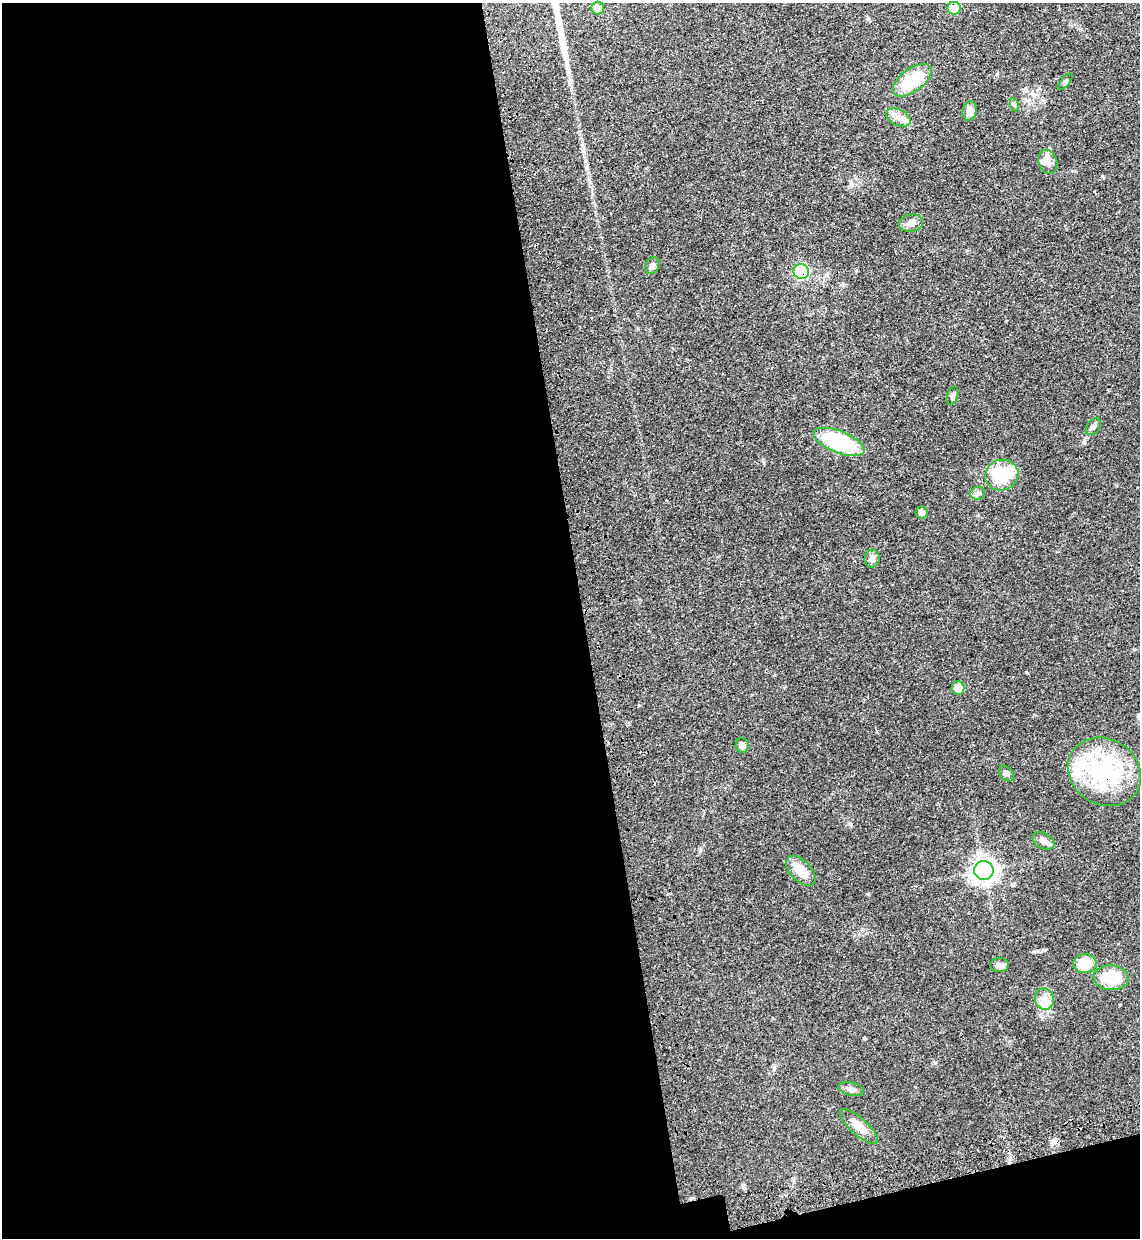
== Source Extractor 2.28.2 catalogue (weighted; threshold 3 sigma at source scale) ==
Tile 13 of 4 x 4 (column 1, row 4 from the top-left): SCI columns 200-1337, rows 73-1308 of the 5070 x 5089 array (HDU 1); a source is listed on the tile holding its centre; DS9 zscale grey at full resolution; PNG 1142 x 1240 px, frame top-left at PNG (2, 3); each listed source drawn as its Kron ellipse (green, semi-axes under 4 px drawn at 4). Shown black and unused: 53% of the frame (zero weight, under 3 of 4 exposures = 6% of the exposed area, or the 3 px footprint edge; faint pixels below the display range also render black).
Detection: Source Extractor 2.28.2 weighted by HDU 2 'WHT'; one run over the whole footprint, this tile lists its part. Background 0.0412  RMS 0.0064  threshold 0.029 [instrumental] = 3 sigma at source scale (4.5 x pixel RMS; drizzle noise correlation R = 1.50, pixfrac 1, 0.05/0.05 arcsec/px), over >= 5 px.
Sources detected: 35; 1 cosmic-ray / hot-pixel residue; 1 long thin detection or spike segment (spike, bleed or trail) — neither listed nor drawn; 2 inside a brighter listed object's ellipse — not listed separately; the other 31 listed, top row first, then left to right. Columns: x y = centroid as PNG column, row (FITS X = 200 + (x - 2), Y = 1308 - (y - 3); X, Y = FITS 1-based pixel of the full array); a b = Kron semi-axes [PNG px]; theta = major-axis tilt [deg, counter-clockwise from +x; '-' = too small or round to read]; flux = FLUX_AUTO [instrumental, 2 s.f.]
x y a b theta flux
598 8 6 6 - 5.2
954 8 6 6 - 14
912 80 22 11 36 25
1065 82 9 4 50 1.1
1015 105 7 4 -71 0.99
970 111 10 7 79 4.1
898 117 13 8 -28 4.8
1048 162 12 9 -71 4.1
911 223 12 8 9 3.9
653 266 8 6 68 2
801 272 7 7 - 54
952 396 9 5 71 1.6
1093 427 9 6 51 1.9
839 442 27 11 -21 53
1002 475 17 15 18 34
978 493 7 6 - 1.8
921 512 6 6 - 3.2
872 558 9 7 79 3.1
958 688 7 6 - 8.8
742 745 7 6 - 3.4
1105 772 38 32 -32 70
1006 774 9 6 -51 1.6
1043 841 12 8 -28 3.9
984 870 9 9 - 310
801 871 18 10 -46 11
1085 963 11 9 6 15
999 965 9 7 4 2.7
1111 978 17 12 -3 21
1045 999 11 9 -76 4.9
851 1089 13 6 -13 3
859 1127 24 8 -41 7.7
Overlapping masked pixels (flux is a lower limit): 3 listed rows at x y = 954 8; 801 272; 1105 772
Unlisted compact peaks at least as high as the median listed source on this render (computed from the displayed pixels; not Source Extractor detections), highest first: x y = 850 824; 1084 443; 700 851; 1027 673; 743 1186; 864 1038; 935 1063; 1040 1015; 997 74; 851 185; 774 1068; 868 19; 639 705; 856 271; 978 515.